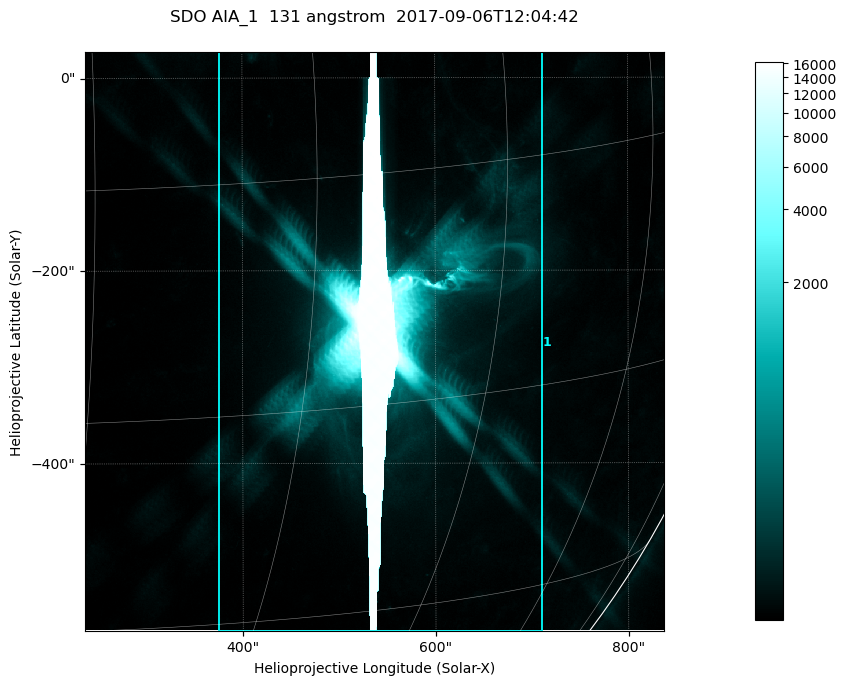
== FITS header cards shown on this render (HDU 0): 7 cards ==
TELESCOP= 'SDO     '           /
INSTRUME= 'AIA_1   '           /
WAVELNTH=                  131 /
WAVEUNIT= 'angstrom'           /
DATE-OBS= '2017-09-06T12:04:42.62' /
CTYPE1  = 'HPLN-TAN'           /
CTYPE2  = 'HPLT-TAN'           /

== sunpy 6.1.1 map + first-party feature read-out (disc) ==
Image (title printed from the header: SDO AIA_1  131 angstrom  2017-09-06T12:04:42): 1000 x 1000 px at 0.601 arcsec/px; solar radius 952 arcsec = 1585 px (partial field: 13% of the solar disc is inside the frame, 99% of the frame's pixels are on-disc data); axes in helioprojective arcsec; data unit not stated in the header (colour bar unlabelled)
Orientation: roll -0.139 deg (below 1 deg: not rotated)
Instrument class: DISC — disc imager (sunpy class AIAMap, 131 A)
Bright regions (active regions / flare kernels): reference = the on-disc median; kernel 9 px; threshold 5 sigma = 80.1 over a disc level ~26.2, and >= 1.15x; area >= 1000 px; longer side >= 12 px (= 7.2 arcsec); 1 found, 1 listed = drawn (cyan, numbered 1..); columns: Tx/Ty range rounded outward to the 2 arcsec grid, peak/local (2 s.f.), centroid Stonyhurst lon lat
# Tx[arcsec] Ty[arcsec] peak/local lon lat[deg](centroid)
1 374..712 -574..28 625 +36 -10
Off-limb structures (1.02-1.3 R_sun): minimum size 400 px: none found